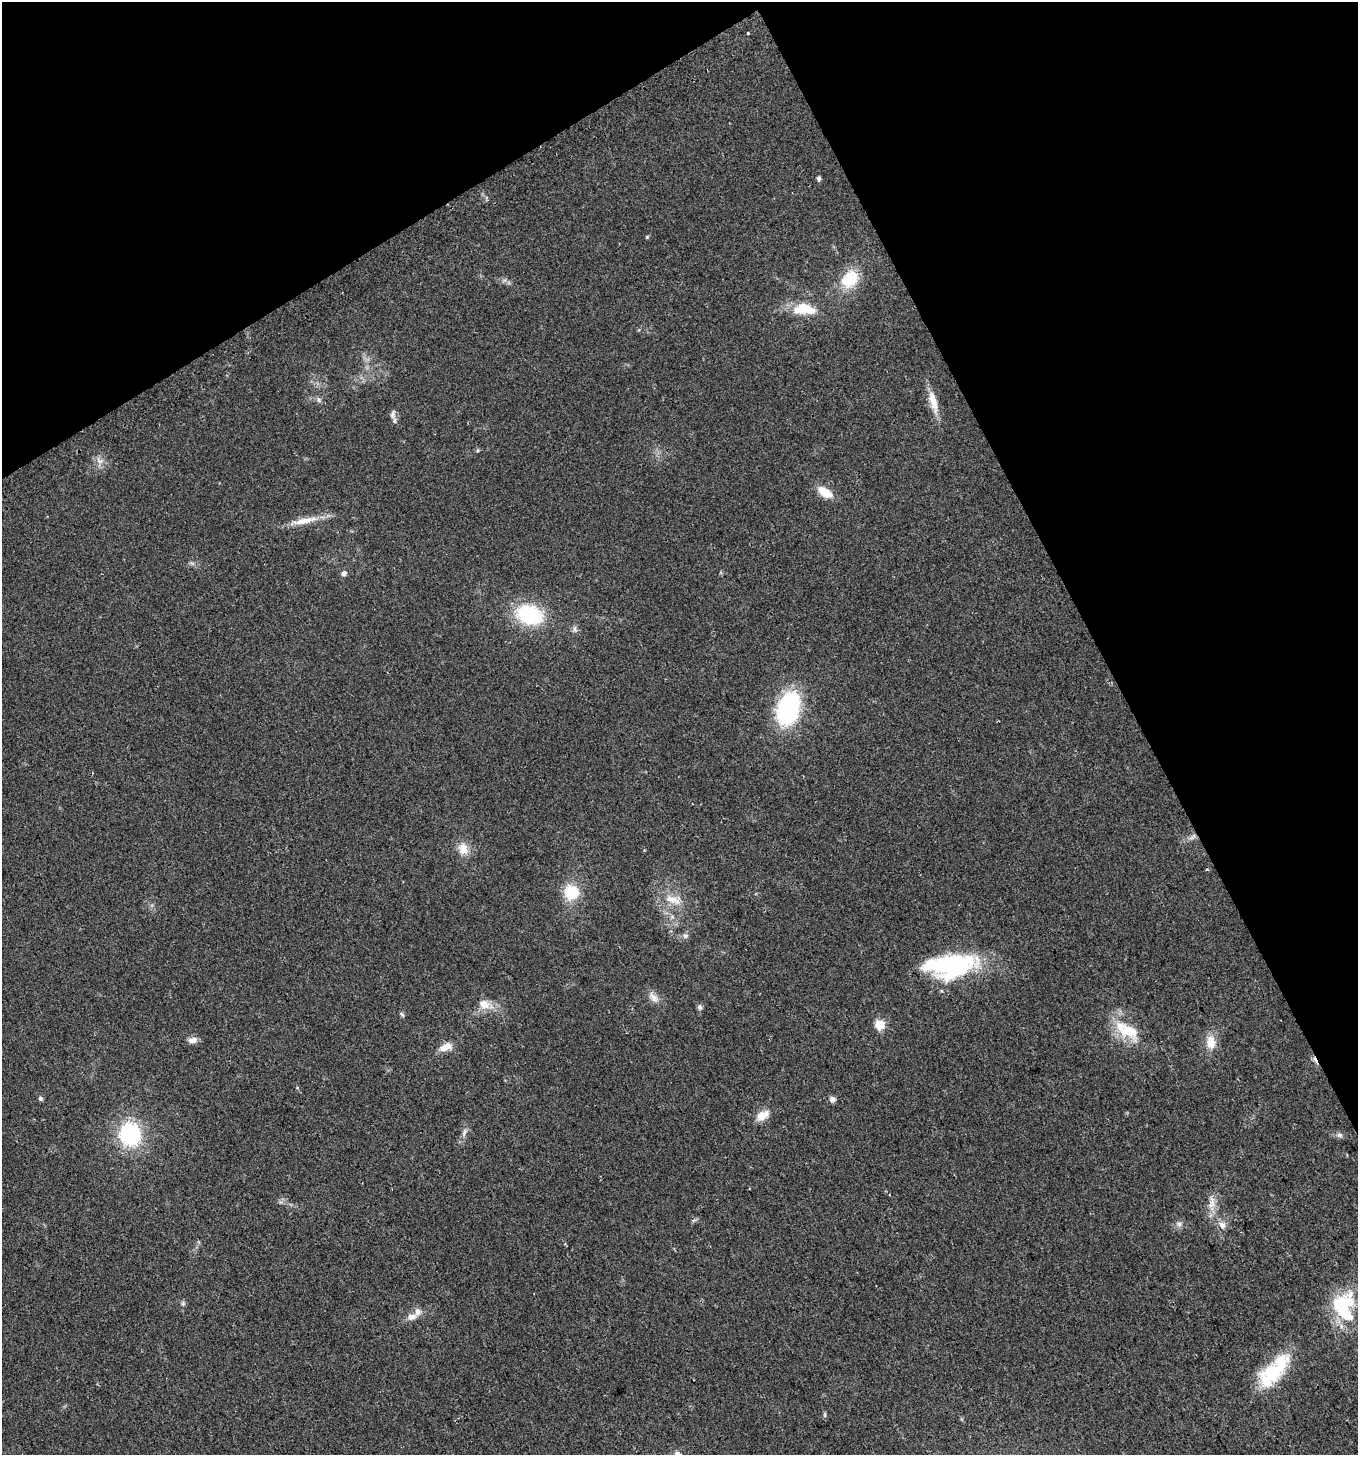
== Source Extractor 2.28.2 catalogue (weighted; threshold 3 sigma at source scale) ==
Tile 3 of 4 x 4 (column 3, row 1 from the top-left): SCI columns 2899-4254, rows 4387-5839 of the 5736 x 5871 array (HDU 1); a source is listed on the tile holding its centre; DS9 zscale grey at full resolution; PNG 1360 x 1457 px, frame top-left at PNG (2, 2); no overlay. Shown black and unused: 27% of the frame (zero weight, under 2 of 3 exposures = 2% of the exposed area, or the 3 px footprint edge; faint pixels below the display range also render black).
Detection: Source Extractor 2.28.2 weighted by HDU 2 'WHT'; one run over the whole footprint, this tile lists its part. Background 0.0479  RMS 0.0082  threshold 0.0368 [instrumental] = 3 sigma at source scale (4.5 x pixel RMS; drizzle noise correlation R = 1.50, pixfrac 1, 0.0396/0.0396 arcsec/px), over >= 5 px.
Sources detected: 55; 1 too faint to see at this stretch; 4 inside a brighter object's white glare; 1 cosmic-ray / hot-pixel residue — not listed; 3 inside a brighter listed object's ellipse — not listed separately; the other 46 listed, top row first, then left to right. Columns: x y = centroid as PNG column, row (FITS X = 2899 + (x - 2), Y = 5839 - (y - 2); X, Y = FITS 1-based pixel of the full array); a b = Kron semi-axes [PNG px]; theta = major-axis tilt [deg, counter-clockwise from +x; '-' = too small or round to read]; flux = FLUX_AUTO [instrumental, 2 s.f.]
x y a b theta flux
747 33 3 3 - 2.5
819 178 5 4 - 2.4
647 237 5 4 - 0.88
850 279 26 20 40 27
804 309 26 12 -4 25
319 400 8 7 - 2.5
933 402 32 10 -76 14
392 414 11 5 84 2.5
100 461 12 8 -19 5
825 492 18 9 -34 15
305 521 41 8 13 14
344 573 6 6 - 3.3
529 615 32 21 -16 57
788 708 28 18 76 120
1193 837 12 6 38 3.5
463 849 18 14 -71 11
1207 869 4 4 - 0.87
571 892 19 17 -46 25
673 900 27 12 -20 15
685 936 8 8 - 2.6
948 964 61 20 6 93
653 997 17 9 -50 6.6
485 1004 21 12 -17 12
700 1007 7 6 - 2.2
402 1014 8 4 -39 1.3
879 1025 5 5 - 38
1129 1031 31 21 -28 29
193 1040 12 7 12 4.8
1211 1042 20 12 -85 12
445 1047 17 8 20 9.2
297 1088 5 3 - 0.71
40 1098 6 5 - 1.9
832 1099 6 5 - 4.3
761 1116 15 12 49 9.1
464 1132 13 6 67 3.7
130 1134 21 18 -80 80
1339 1135 8 7 - 2.7
1211 1203 24 9 86 9.2
694 1220 7 4 18 1.4
1179 1224 9 7 -17 3.1
1222 1225 11 9 -61 5.4
183 1303 6 5 - 1.5
1341 1303 40 23 22 40
412 1317 15 8 20 6.4
1272 1373 45 21 46 51
825 1415 8 4 -89 1.3